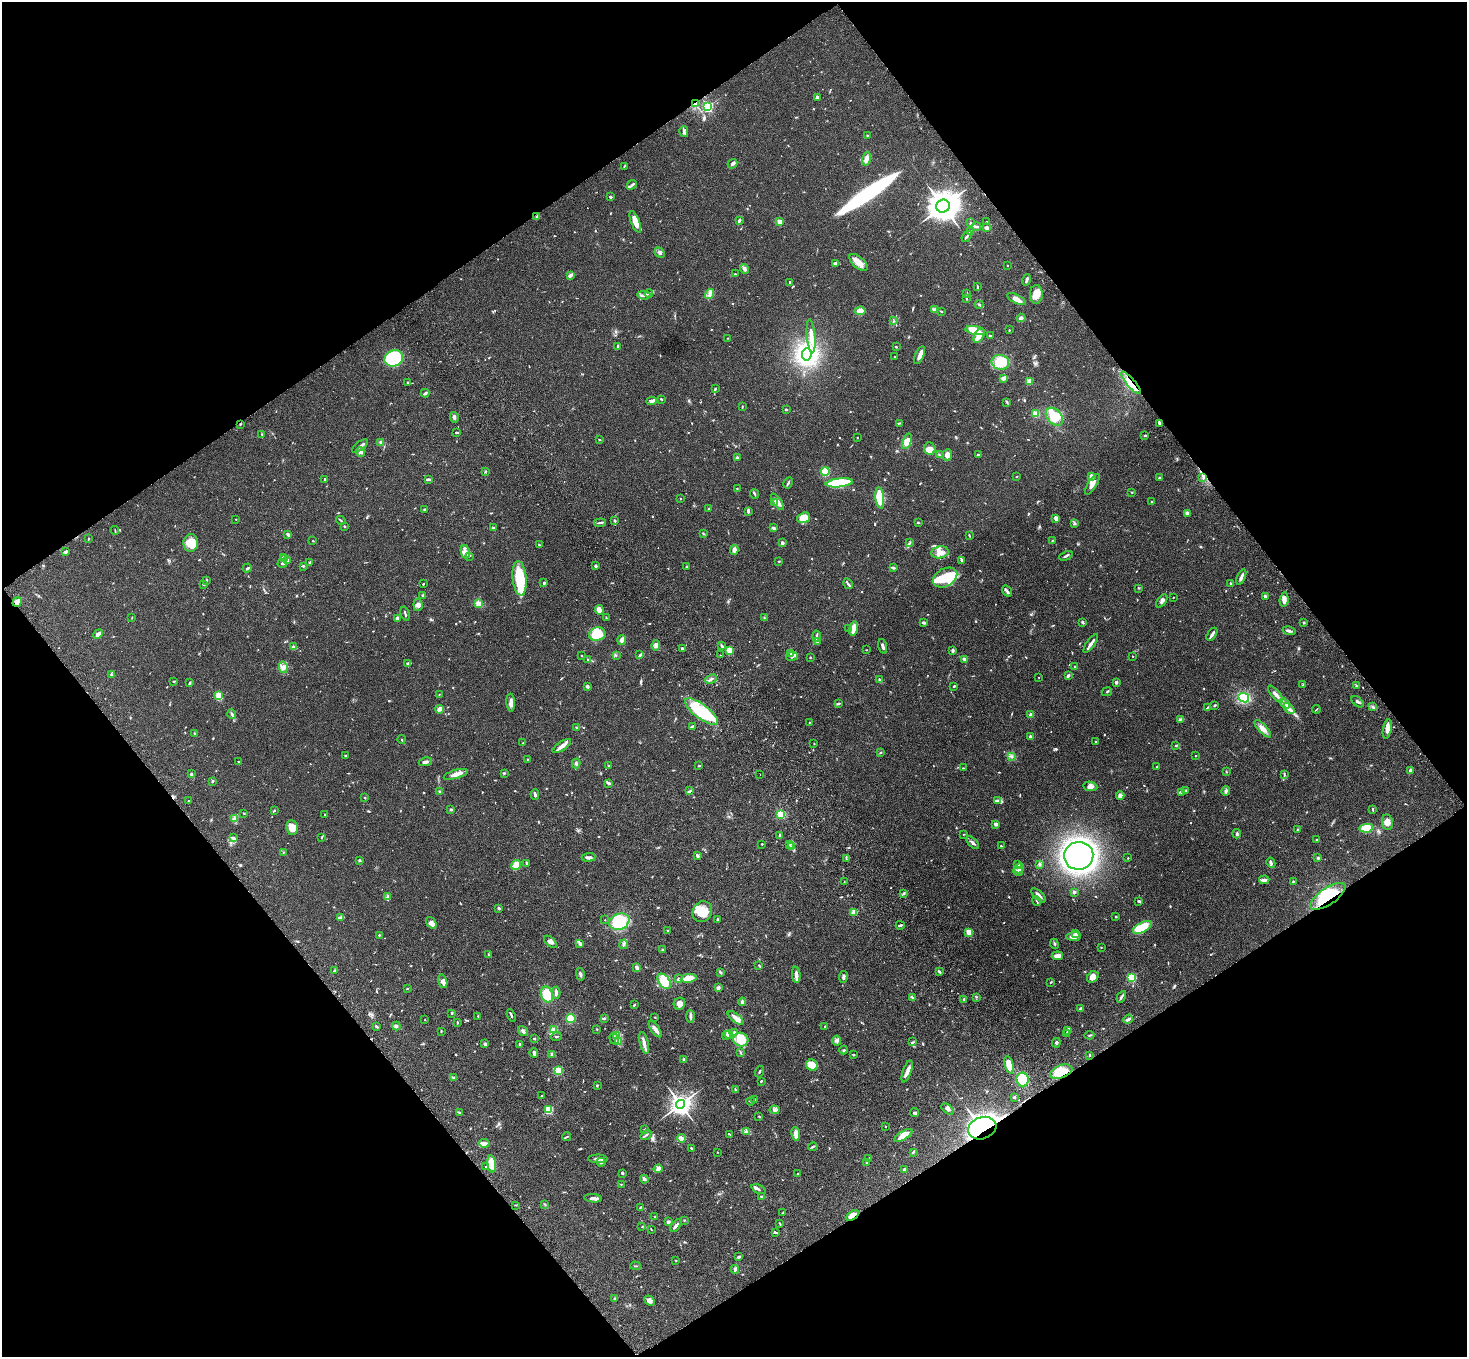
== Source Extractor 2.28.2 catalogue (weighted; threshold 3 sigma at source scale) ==
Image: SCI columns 108-5966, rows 377-5793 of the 6070 x 6030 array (HDU 1 of 3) = the unmasked area's bounding box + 8 px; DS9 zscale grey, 4 x 4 block average (1 PNG px = mean of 4 x 4 image px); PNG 1469 x 1359 px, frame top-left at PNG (2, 2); each listed source drawn as its Kron ellipse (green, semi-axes under 4 px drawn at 4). Shown black and unused: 49% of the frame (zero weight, under 3 of 4 exposures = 6% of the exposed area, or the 3 px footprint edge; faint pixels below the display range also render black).
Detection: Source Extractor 2.28.2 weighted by HDU 2 'WHT'. Background 0.0472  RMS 0.0052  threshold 0.0234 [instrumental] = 3 sigma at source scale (4.5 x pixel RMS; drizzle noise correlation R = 1.50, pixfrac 1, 0.05/0.05 arcsec/px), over >= 5 px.
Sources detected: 892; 6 too faint to see at this stretch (4 x 4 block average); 6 inside a brighter object's white glare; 1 long thin detection or spike segment (spike, bleed or trail) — neither listed nor drawn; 17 coinciding with a brighter row at this scale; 48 inside a brighter listed object's ellipse — not listed separately; of the other 814, all 500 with FLUX_AUTO >= 1.63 (the completeness limit of this list) listed and drawn (314 fainter detections not listed), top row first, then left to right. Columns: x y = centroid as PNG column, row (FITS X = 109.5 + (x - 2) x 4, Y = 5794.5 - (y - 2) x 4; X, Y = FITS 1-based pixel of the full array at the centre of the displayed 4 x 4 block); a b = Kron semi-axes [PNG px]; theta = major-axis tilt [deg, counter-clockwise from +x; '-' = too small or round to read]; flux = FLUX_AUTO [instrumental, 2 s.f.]
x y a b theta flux
817 97 3 2 - 4.9
695 104 4 2 - 3.8
708 107 2 2 - 450
684 132 5 3 - 8.1
867 135 2 2 - 5.5
866 159 7 3 78 13
733 164 5 3 - 6.7
624 166 3 2 - 2
632 185 5 2 - 5.8
610 197 2 2 - 6
943 206 7 6 - 4200
536 217 2 2 - 2.1
739 220 3 2 - 9.2
635 222 11 4 -68 33
780 222 2 2 - 68
986 222 2 2 - 3.5
970 223 3 2 - 1.9
977 227 4 2 - 6.6
987 228 3 2 - 17
971 231 3 2 - 2.1
967 236 6 2 53 5.9
660 253 6 3 -47 7.7
858 262 11 5 -41 27
835 263 3 3 - 6.3
1007 265 2 2 - 4.3
744 269 5 4 - 8.8
735 274 3 2 - 1.7
570 275 4 2 - 15
1026 280 6 2 75 7.3
790 282 3 2 - 2.9
977 287 3 2 - 2.6
967 293 4 2 - 2.4
649 294 4 2 - 4.8
710 294 5 2 - 6.7
1036 294 9 6 90 31
644 295 6 2 -5 6.3
966 298 4 2 - 3.7
1017 299 10 3 -26 23
979 304 4 2 - 3.9
934 309 3 3 - 4.7
860 311 5 4 - 28
941 312 3 2 - 2.1
1021 318 4 3 - 5.7
894 321 2 2 - 1.8
975 330 10 3 -10 81
1009 330 2 2 - 2
811 336 16 3 -85 29
979 336 8 4 62 25
990 336 2 2 - 5
728 338 2 2 - 1.8
618 346 4 2 - 2.6
896 347 2 2 - 2.7
807 354 6 5 - 440
920 355 10 3 67 22
894 356 2 2 - 3.2
394 358 9 7 29 300
1000 362 9 7 -13 76
1004 378 4 3 - 11
1029 381 3 3 - 19
408 383 3 2 - 4
1131 383 14 4 -49 43
715 388 3 2 - 2.6
425 393 4 2 - 5.4
661 399 3 2 - 2.6
651 401 5 3 - 13
1007 402 3 2 - 2.8
742 406 3 2 - 2
786 409 3 2 - 2.6
1035 414 3 3 - 19
454 417 5 3 - 6.8
1054 417 10 7 -48 69
899 423 3 2 - 2.8
1160 423 3 2 - 3.6
240 424 2 2 - 1.8
457 432 4 2 - 4.1
262 434 3 2 - 1.8
1145 436 3 2 - 2.8
857 437 2 2 - 1.7
599 440 3 2 - 2
907 441 8 4 70 29
381 442 3 2 - 2.7
360 446 9 2 35 6.5
930 449 6 5 - 23
361 452 5 4 - 7.9
939 455 3 2 - 2.8
947 455 5 4 - 17
978 455 2 2 - 4.2
737 458 4 2 - 4.5
485 471 3 2 - 2.8
825 472 4 4 - 54
1017 476 2 2 - 1.9
1091 476 2 2 - 36
1159 478 2 2 - 3.3
1203 478 3 2 - 3.1
325 479 2 2 - 2.6
429 479 4 2 - 5
788 483 6 2 62 4.9
839 483 13 4 6 170
1092 484 12 3 58 19
737 488 2 2 - 1.9
1132 492 2 2 - 1.8
754 494 4 2 - 3.8
880 498 11 4 -84 100
681 499 2 2 - 3.8
774 502 3 3 - 3.6
777 502 9 3 -54 19
1151 502 3 2 - 2.5
709 508 2 2 - 2.1
424 509 3 2 - 2
748 511 4 2 - 7.4
1187 513 3 3 - 7.4
804 518 7 5 18 48
1056 518 3 2 - 20
236 519 2 2 - 2.9
341 520 5 2 - 3.4
615 521 3 2 - 3.6
600 523 6 2 6 5.7
918 523 3 2 - 2.2
1074 523 3 2 - 3.1
345 526 2 2 - 3.6
494 528 3 2 - 2
773 528 4 2 - 8.3
115 531 4 2 - 2.5
703 533 4 2 - 2.9
288 534 3 2 - 6.6
969 535 3 2 - 2
88 539 2 2 - 1.7
313 541 2 2 - 1.7
1052 541 2 2 - 1.9
191 543 9 7 83 58
782 543 2 2 - 28
910 543 3 2 - 2.5
539 545 3 2 - 3.4
734 550 5 3 - 11
66 551 4 2 - 5.9
465 552 7 3 -77 13
940 552 9 6 11 22
469 556 2 2 - 2
1066 556 7 2 26 5.5
283 558 2 2 - 8.5
285 559 4 2 - 4.6
288 560 3 2 - 13
961 560 3 2 - 2.9
779 561 2 2 - 2.3
282 563 5 2 - 5
310 563 2 2 - 5.6
303 566 2 2 - 3.3
596 566 3 2 - 5.1
686 566 2 2 - 2.1
247 568 5 2 - 4.1
893 568 4 2 - 4.6
1241 577 8 2 68 12
519 578 17 7 -84 130
945 578 13 9 28 86
207 580 2 2 - 2
544 583 2 2 - 13
203 584 2 2 - 3.2
423 584 2 2 - 2.3
848 584 5 2 - 5.1
1231 584 4 2 - 2.9
1138 588 3 2 - 1.7
1007 591 6 2 -54 6.3
423 596 4 2 - 3.8
1265 596 4 3 - 4.5
1173 597 2 2 - 1.6
1284 600 7 4 84 15
1162 601 7 3 53 8.6
17 602 5 3 - 24
479 604 4 3 - 20
418 605 6 4 -84 10
599 610 5 3 - 30
405 614 7 2 -74 4.3
132 618 3 2 - 1.8
397 618 3 2 - 8.1
606 618 3 2 - 2
764 618 3 2 - 2.4
1083 622 3 2 - 5.3
1303 622 2 2 - 4.1
924 623 3 2 - 8.6
849 628 3 2 - 2.9
853 628 7 3 78 31
1289 631 6 2 -15 7.2
98 634 5 2 - 15
597 634 8 6 14 79
1212 634 7 2 57 11
816 636 5 2 - 4.8
622 640 5 4 - 7.8
817 641 3 2 - 3.7
1091 643 11 2 54 14
656 645 5 3 - 10
722 646 4 2 - 5.6
883 646 7 2 -74 8.4
294 647 3 3 - 4.3
682 649 3 2 - 6.7
729 650 3 3 - 28
866 650 3 2 - 1.7
952 650 3 2 - 6.7
791 654 4 2 - 4.1
616 655 2 2 - 1.8
640 655 4 2 - 4.1
720 655 2 2 - 1.9
582 656 2 2 - 2.5
792 656 6 2 8 5.9
1133 656 2 2 - 1.8
810 657 2 2 - 2.4
965 659 3 2 - 9
588 660 3 2 - 2.1
408 663 3 2 - 4
283 667 5 4 - 13
1075 667 2 2 - 2.1
112 675 3 3 - 4.7
1068 675 3 2 - 7.6
1039 677 2 2 - 3
711 679 6 2 25 6.5
879 679 3 2 - 2.5
174 681 3 2 - 2.3
1116 682 2 2 - 24
189 683 3 2 - 3.6
1303 685 2 2 - 1.7
587 686 4 3 - 4.5
954 686 3 2 - 3.1
1356 686 3 2 - 2.5
1107 692 5 2 - 3
1275 694 10 3 -49 13
439 695 2 2 - 1.7
219 696 4 3 - 52
1244 698 5 4 - 120
1357 702 7 3 -41 5.8
511 703 9 4 -87 14
838 703 3 2 - 5.2
1285 703 6 2 -39 8.6
1214 705 3 2 - 3.9
1373 707 3 2 - 3.5
1207 708 4 2 - 2.9
1289 708 6 3 -45 9.9
440 709 4 3 - 17
1316 709 4 2 - 2.2
702 712 20 7 -37 200
232 714 5 3 - 5.4
1031 715 2 2 - 52
1180 719 3 2 - 2.5
809 723 3 2 - 1.8
692 726 4 2 - 3.5
577 727 3 2 - 2.9
1263 729 11 4 -47 19
1387 729 10 4 78 17
195 734 3 2 - 2.4
1030 737 2 2 - 26
401 739 4 2 - 2.4
1096 741 2 2 - 1.7
523 743 2 2 - 2.6
814 744 2 2 - 1.8
1176 745 3 2 - 1.9
562 746 11 3 35 25
880 753 2 2 - 5.7
345 755 2 2 - 4.5
1011 756 3 2 - 2.4
1196 756 2 2 - 6
528 759 2 2 - 1.6
239 761 3 2 - 2
425 762 7 2 10 10
576 763 5 2 - 4.8
609 765 3 2 - 2.2
699 766 3 2 - 2.8
1157 767 3 2 - 2.4
963 768 2 2 - 1.9
1410 770 4 2 - 6.1
1226 772 2 2 - 2.2
504 773 2 2 - 2.3
191 774 3 2 - 5.7
456 774 12 3 16 21
760 775 2 2 - 1.9
1284 775 4 2 - 3.4
212 781 2 2 - 5.4
609 784 3 2 - 2.8
1090 786 7 4 -7 13
440 791 3 2 - 2.5
690 791 3 2 - 3.4
1185 791 3 3 - 4.2
1226 791 5 3 - 6.3
1181 792 3 2 - 3.4
535 794 5 2 - 5.9
1120 795 4 3 - 13
365 798 2 2 - 1.7
188 801 3 2 - 1.8
997 801 2 2 - 12
451 809 3 2 - 3.9
1373 809 4 2 - 2.7
274 810 3 2 - 3.1
244 813 2 2 - 2.2
781 814 2 2 - 230
325 815 3 2 - 2.4
234 818 2 2 - 1.8
1387 822 8 5 -80 18
995 824 2 2 - 35
292 828 7 6 - 35
1366 828 7 4 10 71
1297 829 2 2 - 2.3
964 834 3 2 - 1.7
1237 834 5 3 - 5.7
780 835 3 2 - 5.2
321 837 2 2 - 2.9
234 838 3 2 - 3.7
1317 840 2 2 - 1.9
973 843 8 3 -47 8.6
762 844 2 2 - 4.4
790 845 2 2 - 2.7
792 846 3 2 - 4.3
1001 846 2 2 - 1.8
283 852 2 2 - 2.4
697 856 3 2 - 7.1
1079 856 14 14 - 1100
589 857 7 3 4 10
1128 858 2 2 - 2.5
1318 858 3 3 - 4.2
846 859 3 2 - 2.5
360 861 3 2 - 3.2
526 863 4 2 - 4.9
1271 863 5 3 - 6.9
1039 864 4 2 - 3.3
516 865 5 4 - 25
1017 865 4 2 - 4.6
1019 868 5 3 - 5.8
1018 871 5 3 - 19
1264 880 5 2 - 12
844 881 2 2 - 2.1
1293 881 3 2 - 2.3
1074 892 3 3 - 5.1
903 893 4 2 - 3.7
1039 895 9 2 -42 12
1328 896 20 8 34 130
388 897 3 2 - 3.3
1037 901 5 2 - 3.1
1139 901 3 2 - 5.6
499 908 2 2 - 6
702 912 10 9 - 58
854 912 2 2 - 94
341 917 3 3 - 4.8
1116 917 2 2 - 7.8
718 919 3 2 - 2.6
605 920 2 2 - 2.5
619 922 10 8 22 120
431 923 6 4 -51 11
900 925 4 2 - 5.7
1142 927 10 5 28 71
668 931 3 2 - 2.4
969 932 2 2 - 140
1075 933 4 3 - 5.7
379 935 2 2 - 3.1
1074 936 7 3 4 20
550 942 8 3 -42 9.5
580 943 4 2 - 9.2
624 944 4 2 - 5.7
1054 944 5 2 - 3.7
1101 947 2 2 - 4.1
663 950 3 3 - 4
488 954 3 2 - 1.8
1057 956 6 3 7 27
759 965 2 2 - 2.2
637 968 4 2 - 11
334 971 3 2 - 4.2
939 972 4 2 - 3.8
720 973 3 2 - 4.7
580 974 6 2 -76 6.9
796 975 8 3 -84 13
843 977 6 3 82 7.4
1093 977 6 5 - 17
689 978 8 3 7 43
1132 978 2 2 - 250
679 979 3 3 - 3.9
443 981 7 4 -74 11
664 981 8 5 -51 59
1051 982 2 2 - 2.4
407 988 2 2 - 2.1
718 988 3 3 - 6.3
556 993 6 2 89 10
547 994 8 5 -69 52
912 997 3 2 - 2.5
977 997 2 2 - 1.7
1121 997 6 2 61 6.1
964 999 2 2 - 4
742 1002 4 2 - 6.7
679 1004 6 5 - 20
634 1005 3 2 - 3.1
1080 1008 3 2 - 2.9
451 1014 4 2 - 2.4
511 1015 6 2 -68 5.9
478 1016 2 2 - 2.5
654 1017 2 2 - 1.8
690 1017 6 3 -87 6.7
571 1018 5 4 - 47
735 1018 9 3 -39 21
604 1019 3 2 - 6.1
1128 1019 5 2 - 9.2
425 1020 2 2 - 3.5
457 1022 3 2 - 2.8
376 1026 4 2 - 4.5
396 1026 4 3 - 5.3
825 1026 2 2 - 2.5
597 1029 2 2 - 2.1
655 1029 9 3 -55 15
554 1030 4 3 - 21
1068 1030 3 2 - 2.4
441 1031 4 2 - 2.5
523 1031 5 2 - 6
734 1032 2 2 - 2.9
1066 1033 3 2 - 2.2
617 1035 3 2 - 3.7
726 1035 4 2 - 4.4
729 1035 4 2 - 2.5
1090 1035 5 2 - 3.1
556 1036 5 2 - 3.1
534 1038 2 2 - 3
614 1039 6 3 -73 8.9
741 1040 7 7 - 60
837 1041 5 2 - 5.8
619 1042 3 2 - 3.4
913 1042 4 2 - 2.9
644 1043 11 3 -77 13
1056 1043 5 2 - 4.6
485 1044 3 2 - 8
520 1044 3 2 - 3.7
844 1050 4 2 - 3.3
740 1052 3 2 - 2.9
534 1053 5 3 - 5.9
552 1054 3 2 - 3.1
853 1055 2 2 - 3
1090 1055 3 2 - 3.4
684 1060 2 2 - 26
812 1065 6 5 - 58
1009 1065 9 4 -75 51
558 1071 3 2 - 100
759 1071 6 2 71 2.9
907 1071 11 3 71 19
1061 1072 11 6 20 74
453 1077 3 2 - 3.2
1023 1080 7 6 - 110
761 1081 2 2 - 3.7
597 1085 2 2 - 3.6
735 1090 3 2 - 3.5
542 1096 2 2 - 1.9
1014 1097 3 2 - 4.2
754 1099 3 2 - 2.2
751 1101 4 2 - 2.7
680 1104 4 4 - 1700
948 1109 7 3 -38 6.9
548 1110 2 2 - 230
774 1110 5 3 - 5.8
459 1112 4 2 - 3.3
914 1113 4 3 - 4.8
759 1117 3 2 - 2.1
885 1126 2 2 - 2.3
982 1128 14 11 20 880
645 1130 4 2 - 2.5
746 1131 4 2 - 4.8
730 1134 3 2 - 2.3
796 1134 7 4 -81 21
646 1135 6 2 35 4.8
903 1135 10 3 32 45
567 1137 4 2 - 3.2
682 1138 4 3 - 6.5
484 1143 5 3 - 8.6
813 1147 5 2 - 3.9
691 1149 3 2 - 5.9
717 1152 2 2 - 1.7
913 1152 4 2 - 4.1
868 1158 4 2 - 4
598 1159 10 2 -1 11
601 1162 4 2 - 4.4
867 1163 2 2 - 2
492 1164 8 4 -83 55
486 1167 2 2 - 2.9
658 1169 4 2 - 19
904 1170 3 3 - 4.6
622 1173 2 2 - 7.4
798 1173 2 2 - 2
644 1179 4 2 - 8.2
621 1184 2 2 - 1.7
759 1189 8 3 -24 5.4
762 1197 2 2 - 5.5
593 1198 9 3 -6 11
516 1205 2 2 - 1.7
545 1205 3 2 - 2.3
640 1207 3 2 - 2.6
783 1213 4 2 - 2
852 1215 7 3 33 33
655 1216 2 2 - 1.9
684 1220 2 2 - 1.8
668 1222 3 2 - 7.3
779 1223 3 2 - 1.9
676 1226 7 2 53 11
642 1227 3 2 - 1.9
651 1229 3 2 - 1.6
775 1232 3 2 - 3.8
739 1257 3 2 - 7.1
676 1260 3 2 - 2.3
636 1266 5 2 - 2.2
735 1269 4 3 - 7.8
614 1299 3 2 - 2.4
650 1301 6 4 -45 11
Overlapping masked pixels (flux is a lower limit): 8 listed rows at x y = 695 104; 1131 383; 1203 478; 17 602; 1328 896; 1061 1072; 982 1128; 852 1215
Diffuse or blended objects may show on this block-average render without a row.